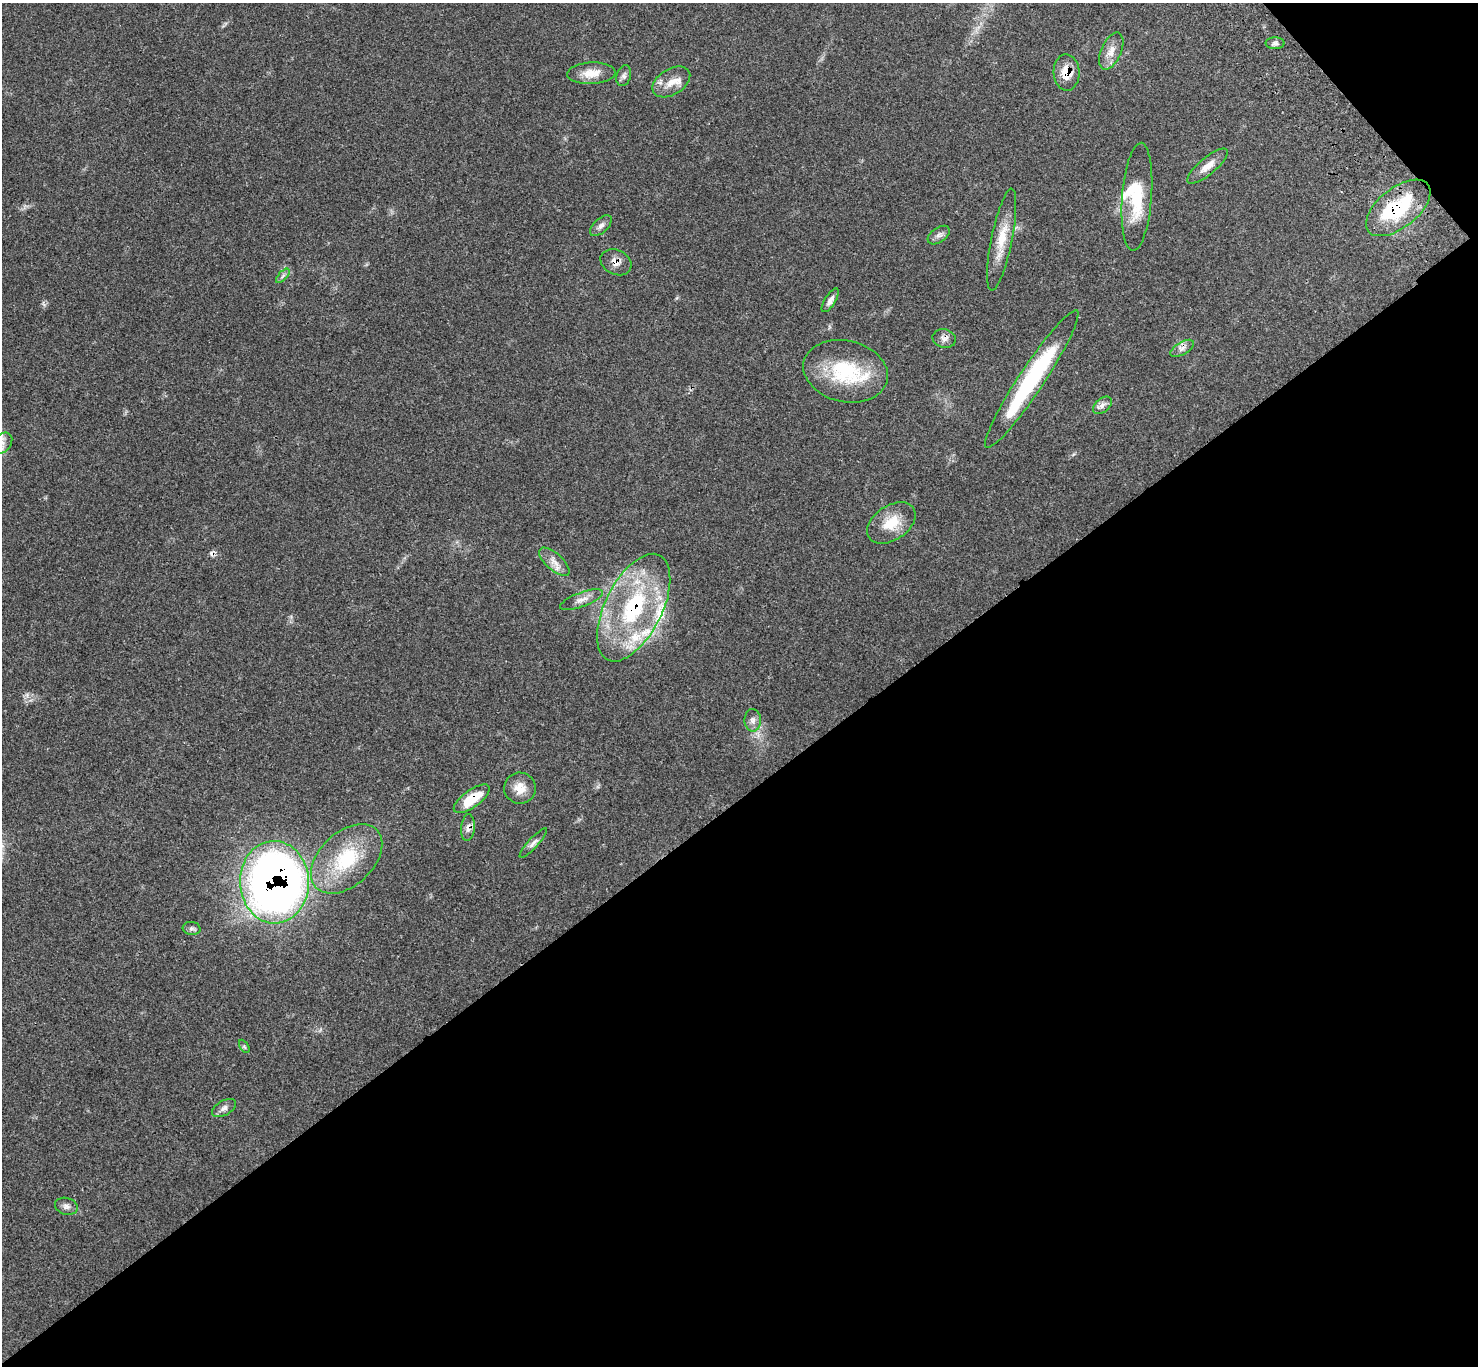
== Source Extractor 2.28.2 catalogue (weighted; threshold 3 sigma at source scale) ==
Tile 12 of 4 x 4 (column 4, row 3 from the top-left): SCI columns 4524-5999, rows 1606-2969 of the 6102 x 6074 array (HDU 1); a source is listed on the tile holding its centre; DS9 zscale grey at full resolution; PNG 1480 x 1368 px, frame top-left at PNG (2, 3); each listed source drawn as its Kron ellipse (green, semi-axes under 4 px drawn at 4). Shown black and unused: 43% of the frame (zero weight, under 3 of 4 exposures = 6% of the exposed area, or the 3 px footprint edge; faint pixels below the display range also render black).
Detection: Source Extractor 2.28.2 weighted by HDU 2 'WHT'; one run over the whole footprint, this tile lists its part. Background 0.0683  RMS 0.0056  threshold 0.025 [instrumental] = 3 sigma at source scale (4.5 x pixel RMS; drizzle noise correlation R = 1.50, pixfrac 1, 0.05/0.05 arcsec/px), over >= 5 px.
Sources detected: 44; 2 inside a brighter object's white glare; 1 cosmic-ray / hot-pixel residue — neither listed nor drawn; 5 inside a brighter listed object's ellipse — not listed separately; the other 36 listed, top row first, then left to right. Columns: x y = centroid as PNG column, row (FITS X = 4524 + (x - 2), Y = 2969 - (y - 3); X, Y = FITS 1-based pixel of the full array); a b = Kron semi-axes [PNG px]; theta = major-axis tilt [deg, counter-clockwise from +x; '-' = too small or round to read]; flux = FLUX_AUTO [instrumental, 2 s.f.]
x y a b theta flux
1275 43 9 6 0 1.4
1111 51 20 10 67 5.6
1066 72 18 13 -87 9.4
591 73 24 11 3 8.6
624 76 11 7 74 1.9
671 82 20 13 31 7.9
1207 166 25 8 40 5.9
1137 197 54 15 86 22
1398 208 38 20 38 37
601 226 13 7 43 2.4
939 235 12 7 35 2.5
1002 240 52 10 79 14
616 262 16 12 -26 4.5
283 276 9 3 45 1.1
830 300 13 5 58 2.5
944 338 12 9 -14 2.7
1182 348 13 6 30 2.8
846 371 43 30 -13 40
1032 379 82 12 56 64
1102 405 11 6 41 2.4
2 443 12 8 48 3.5
891 523 27 17 34 14
554 562 19 8 -42 4.8
581 600 22 7 20 4.2
634 608 58 28 63 71
753 720 11 8 -88 2.8
520 788 16 15 - 7.6
472 799 21 8 36 16
468 828 13 7 85 3
533 843 19 5 48 2.4
347 859 42 26 43 37
274 882 41 34 -88 450
192 928 9 6 -5 1.5
244 1046 7 4 -58 0.85
224 1108 13 7 30 2.7
66 1206 11 8 -16 2.4
Overlapping masked pixels (flux is a lower limit): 8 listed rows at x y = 1066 72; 1398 208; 616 262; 944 338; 634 608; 472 799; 468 828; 274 882
Isophote crosses this tile's border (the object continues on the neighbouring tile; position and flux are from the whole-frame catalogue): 1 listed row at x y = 2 443